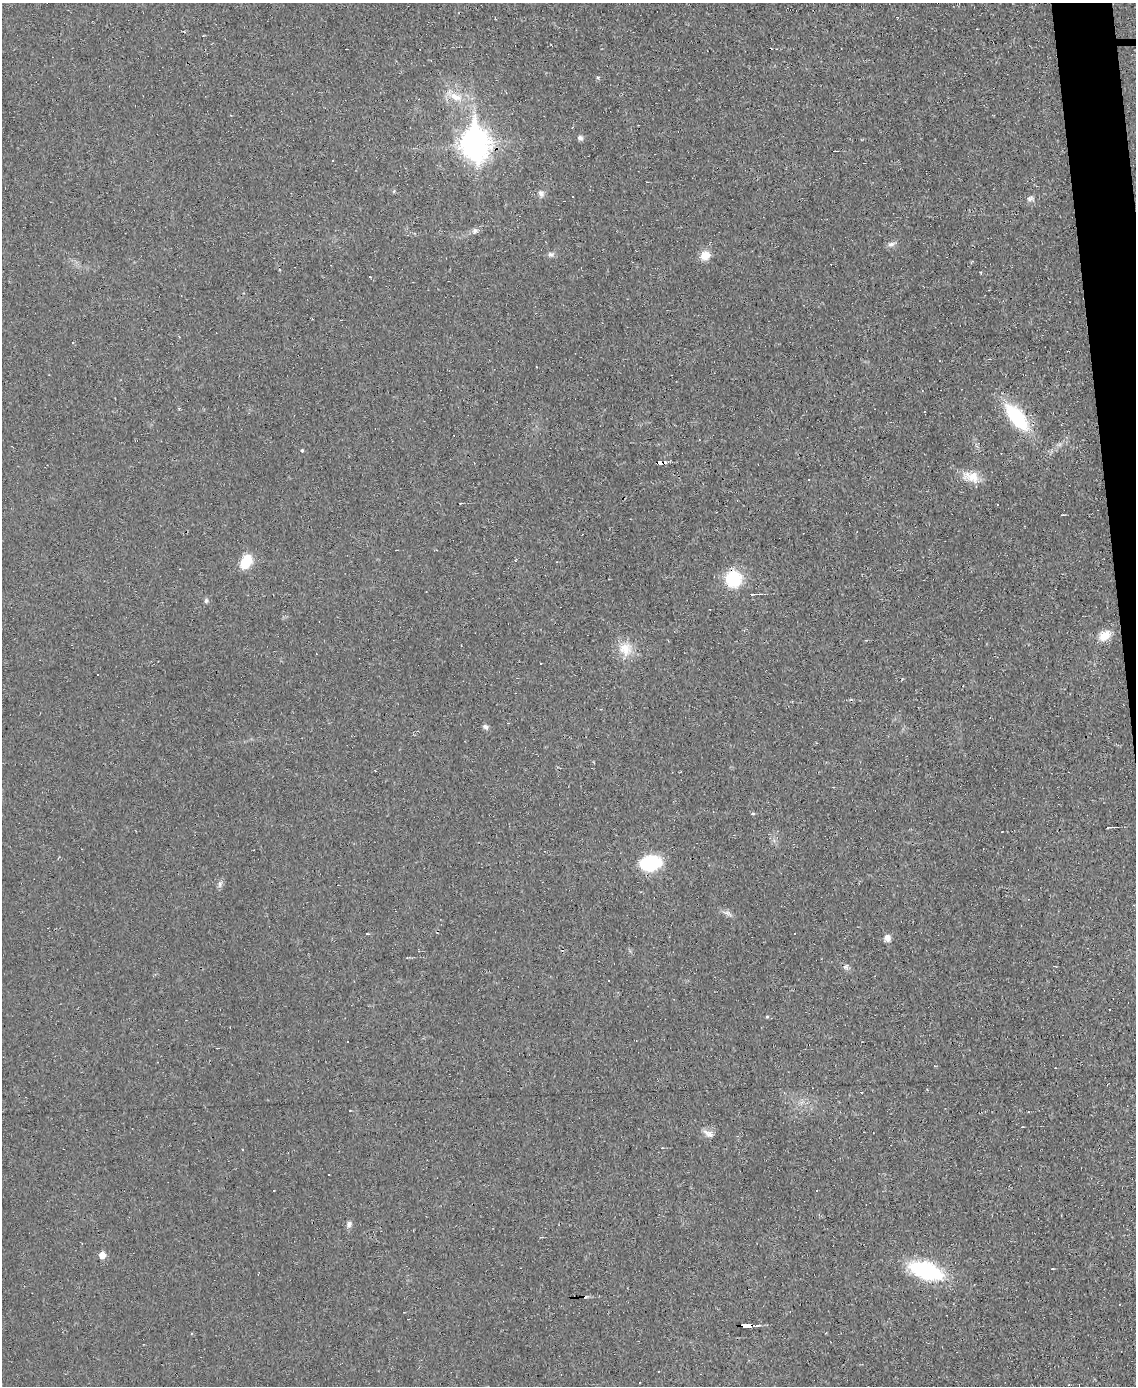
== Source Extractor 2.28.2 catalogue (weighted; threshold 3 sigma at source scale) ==
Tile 6 of 4 x 3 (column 2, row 2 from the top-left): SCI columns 1135-2268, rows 1513-2896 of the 4535 x 4512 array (HDU 1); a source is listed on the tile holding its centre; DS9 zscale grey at full resolution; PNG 1138 x 1388 px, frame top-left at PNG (2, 3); no overlay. Shown black and unused: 2% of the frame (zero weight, under 2 of 3 exposures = <1% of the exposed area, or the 3 px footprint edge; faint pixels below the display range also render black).
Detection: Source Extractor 2.28.2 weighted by HDU 2 'WHT'; one run over the whole footprint, this tile lists its part. Background 0.0242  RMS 0.0048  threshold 0.0214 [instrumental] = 3 sigma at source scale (4.5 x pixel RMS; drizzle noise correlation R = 1.50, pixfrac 1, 0.05/0.05 arcsec/px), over >= 5 px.
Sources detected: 64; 17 cosmic-ray / hot-pixel residue — not listed; the other 47 listed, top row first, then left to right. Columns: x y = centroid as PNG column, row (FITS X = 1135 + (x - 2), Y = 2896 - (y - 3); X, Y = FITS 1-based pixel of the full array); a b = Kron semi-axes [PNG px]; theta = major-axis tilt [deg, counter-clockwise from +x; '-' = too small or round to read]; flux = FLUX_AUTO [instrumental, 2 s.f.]
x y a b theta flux
456 97 20 10 -24 8
580 138 7 6 - 1.4
475 144 13 10 81 600
332 161 3 3 - 0.58
394 191 6 3 71 0.5
541 194 10 7 -53 1.9
1030 198 10 6 38 1.5
475 231 8 7 - 1.8
891 244 11 6 7 1.7
551 254 9 7 3 1.5
705 255 12 10 17 5.1
981 273 3 3 - 0.52
73 342 3 2 - 0.69
1017 417 33 14 -51 33
302 450 4 3 - 0.67
660 463 6 3 -1 54
971 477 24 14 -11 7.9
997 505 3 2 - 0.48
1062 515 4 2 - 0.46
515 561 4 3 - 0.52
246 562 15 10 59 12
733 579 14 14 - 25
753 594 11 3 1 1.4
206 601 7 5 75 1
1105 635 17 11 35 6.4
625 649 20 18 -67 8.6
508 723 3 3 - 0.36
485 727 8 6 -47 1.3
753 814 5 3 - 0.56
1109 827 6 2 6 0.6
650 863 19 13 8 31
220 884 11 5 73 1.4
727 913 15 5 -23 1.9
367 934 3 3 - 3.1
887 938 9 8 - 2.4
846 967 8 7 - 1.4
767 1017 5 4 - 0.55
347 1042 3 3 - 5.8
708 1133 15 8 -25 2.8
242 1149 3 2 - 0.52
274 1190 3 3 - 2.5
816 1191 3 2 - 0.39
349 1225 8 6 44 1.5
102 1255 5 5 - 5.8
1053 1269 4 2 - 0.33
926 1270 27 13 -19 51
748 1326 8 3 0 40
Overlapping masked pixels (flux is a lower limit): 2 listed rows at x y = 660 463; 748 1326